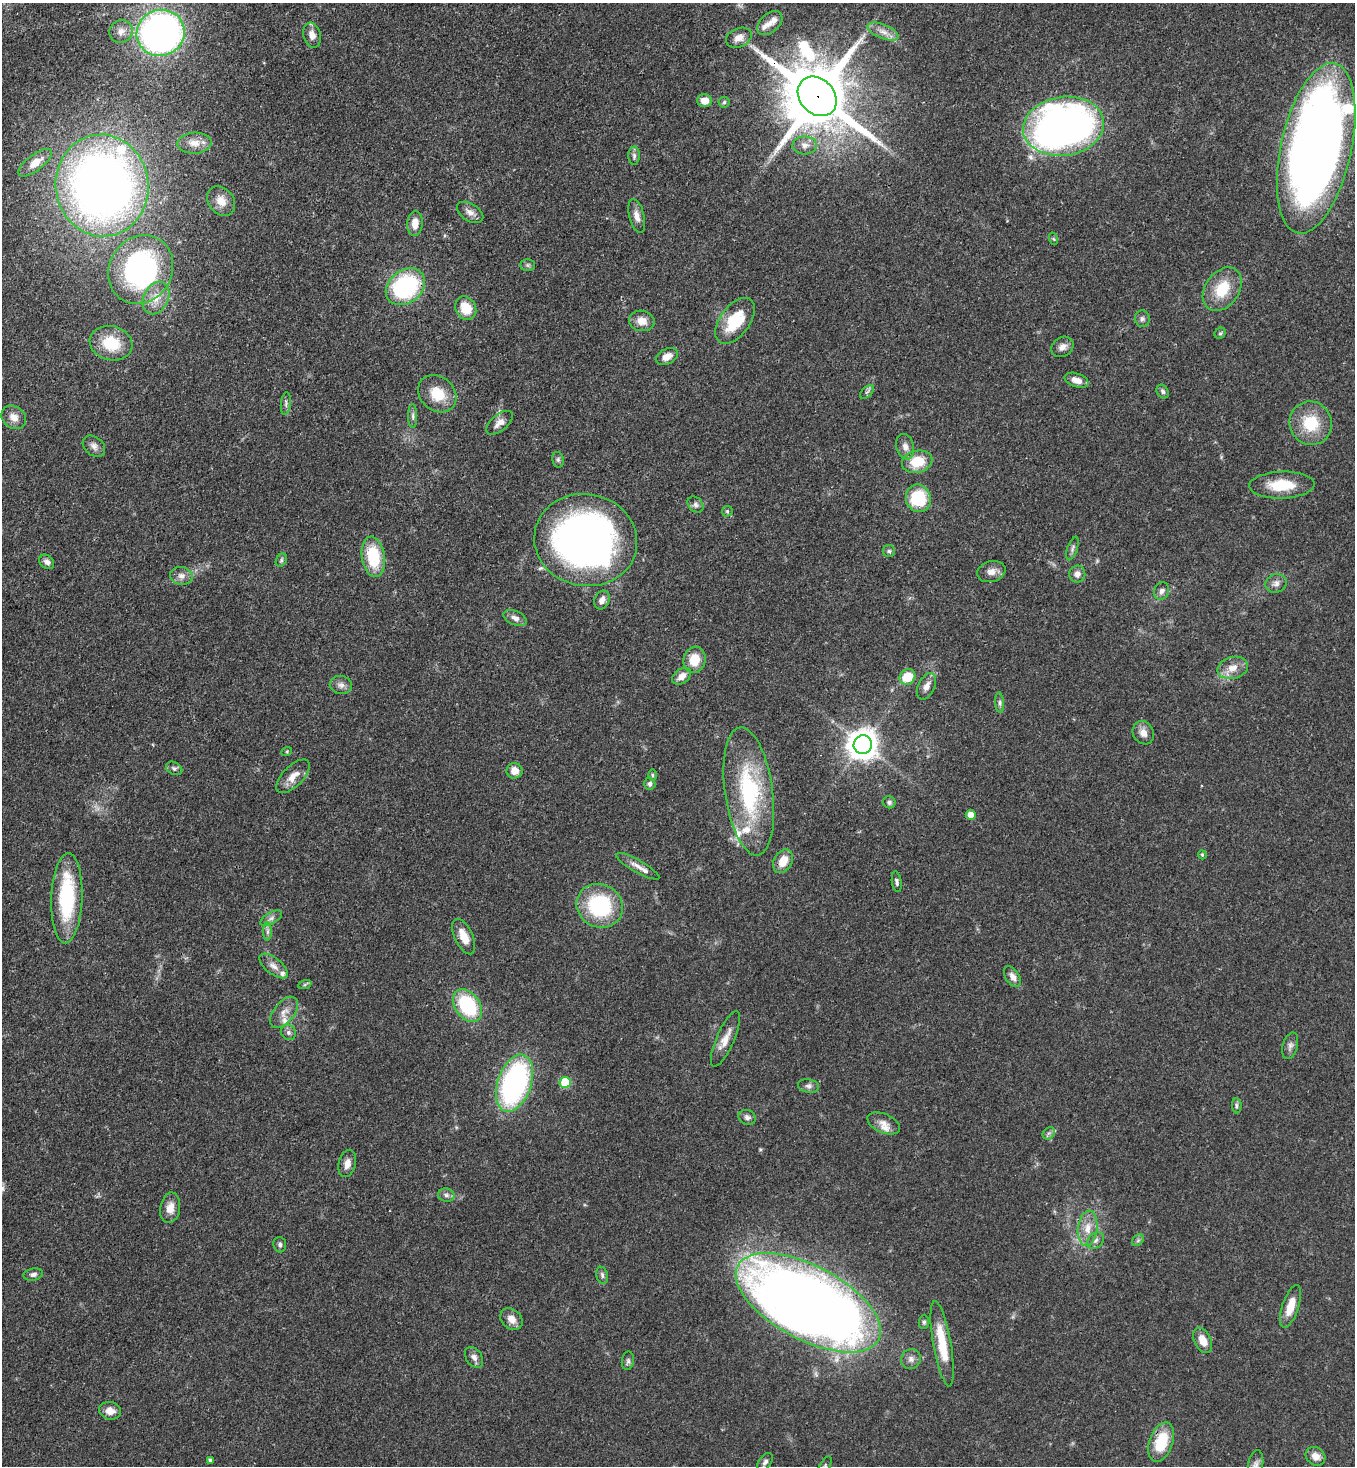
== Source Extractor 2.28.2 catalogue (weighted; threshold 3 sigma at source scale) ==
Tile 11 of 4 x 4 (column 3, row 3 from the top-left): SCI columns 3068-4420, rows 1524-2987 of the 5996 x 5974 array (HDU 1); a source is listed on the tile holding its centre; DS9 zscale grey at full resolution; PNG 1357 x 1468 px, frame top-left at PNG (2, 3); each listed source drawn as its Kron ellipse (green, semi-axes under 4 px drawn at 4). Shown black and unused: <1% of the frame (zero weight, under 3 of 4 exposures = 7% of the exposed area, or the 3 px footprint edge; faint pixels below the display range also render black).
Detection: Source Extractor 2.28.2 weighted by HDU 2 'WHT'; one run over the whole footprint, this tile lists its part. Background 0.0681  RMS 0.0035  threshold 0.0158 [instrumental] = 3 sigma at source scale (4.5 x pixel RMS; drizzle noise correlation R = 1.50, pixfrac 1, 0.05/0.05 arcsec/px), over >= 5 px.
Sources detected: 142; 11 inside a brighter listed object's ellipse — not listed separately; the other 131 listed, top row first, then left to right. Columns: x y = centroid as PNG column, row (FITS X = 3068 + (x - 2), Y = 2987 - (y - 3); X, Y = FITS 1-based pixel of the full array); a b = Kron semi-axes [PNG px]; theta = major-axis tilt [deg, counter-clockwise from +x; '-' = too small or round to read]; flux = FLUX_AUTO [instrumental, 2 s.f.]
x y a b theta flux
770 23 15 9 41 2.4
121 31 12 11 - 2.9
883 32 16 7 -22 2.9
161 33 24 23 - 170
312 35 13 8 -77 3
739 38 13 9 23 3
817 96 22 17 -47 3700
704 101 7 6 - 3.9
724 102 5 5 - 0.66
1063 126 41 29 8 200
194 143 17 10 2 3.8
805 145 12 9 3 2.7
1316 148 87 35 78 410
634 156 9 5 89 1
35 163 20 8 37 4.3
102 185 51 46 -82 260
221 201 16 12 -51 4.4
470 212 14 8 -32 2.3
637 216 17 7 -76 2.7
415 223 12 7 87 3.8
1054 239 6 4 -70 0.44
528 265 7 6 - 0.78
141 269 36 31 59 75
405 287 21 16 38 44
1222 289 24 17 55 11
156 298 17 12 64 5.2
466 308 12 10 -61 7.8
1142 319 8 7 - 1.1
642 321 13 10 -11 3.7
735 321 26 15 53 15
1220 333 6 5 - 0.59
111 343 21 17 -14 12
1062 347 12 9 35 2.3
667 357 12 7 27 3.1
1076 380 12 6 -20 3.1
1163 391 7 5 -58 0.94
867 392 8 5 44 0.84
437 394 21 17 -42 8.8
286 404 11 4 84 1
413 416 12 4 -90 1.1
14 417 13 11 -39 3.4
499 423 16 8 40 2.6
1311 423 22 21 - 13
94 446 12 9 -41 1.9
905 447 13 8 -77 2.3
558 460 8 6 -76 0.86
917 462 15 11 13 9.4
1282 485 33 13 2 12
918 498 14 12 -70 19
695 504 9 7 -46 1.2
727 511 6 5 - 0.53
586 540 52 46 -11 190
1072 548 12 5 70 1
889 551 6 6 - 0.74
373 557 20 11 -81 17
281 560 7 5 62 0.71
47 562 8 6 -44 1.6
991 572 14 10 15 2.7
1077 574 8 8 - 2
181 576 11 9 -11 2.2
1276 583 11 9 17 1.8
1162 591 9 7 64 1.6
602 600 10 7 66 2.2
515 618 12 7 -23 1.9
694 660 13 11 76 7.8
1233 668 15 11 15 4
682 676 10 7 38 2.7
907 677 8 7 - 8.5
341 685 11 9 -10 1.9
927 686 14 8 63 2.5
1000 703 10 4 -86 0.98
1143 733 12 10 -60 2.8
863 745 9 9 - 550
287 751 5 3 - 0.31
174 768 8 6 -27 0.98
514 771 8 7 - 3.2
652 775 6 4 -89 0.47
293 776 21 10 45 4
650 784 6 5 - 1.1
749 791 64 24 -82 40
889 802 6 6 - 1.1
971 815 5 5 - 4
1202 855 4 3 - 0.44
783 861 12 9 61 5.3
638 866 24 6 -30 2.7
897 882 10 5 -82 0.9
67 898 45 15 88 30
600 906 24 21 -30 32
271 918 12 5 30 1.5
268 932 9 4 90 1
464 937 19 9 -65 5.2
273 966 17 8 -39 2.6
1012 977 11 7 -58 2.1
305 984 7 4 20 0.61
467 1006 18 12 -55 27
284 1012 18 10 51 3.4
288 1032 8 7 - 1.1
725 1039 30 9 66 4.4
1290 1046 14 7 75 1.6
565 1082 6 5 - 19
515 1083 29 17 71 81
808 1086 11 6 -9 1.2
1237 1106 7 4 -86 0.8
747 1117 9 7 -22 1.3
884 1123 17 9 -23 2.9
1049 1133 7 5 43 0.93
347 1163 14 8 76 2.6
446 1195 8 6 -12 1.1
170 1208 15 10 80 3.6
1088 1228 18 10 83 4.8
1096 1240 9 7 45 1.5
1138 1240 6 5 - 0.73
280 1245 7 6 - 0.92
33 1274 10 6 12 1.3
602 1275 8 6 -76 1
808 1303 80 37 -28 520
1291 1306 22 8 71 6.1
511 1319 12 9 -45 3.3
924 1322 7 5 89 0.75
1203 1340 13 8 -64 4.4
942 1344 43 9 -80 12
474 1357 11 8 -55 1.8
911 1359 10 9 - 1.8
628 1361 9 6 80 0.97
110 1411 11 9 -13 3
1161 1442 20 11 71 13
1315 1456 10 8 -37 3.1
210 1460 4 4 - 0.84
765 1462 10 6 55 1.2
1256 1465 15 7 80 1.7
825 1466 11 5 62 0.9
Overlapping masked pixels (flux is a lower limit): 3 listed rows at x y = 817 96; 808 1303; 1161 1442
Isophote crosses this tile's border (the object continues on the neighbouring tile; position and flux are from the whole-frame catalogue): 2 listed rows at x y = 1256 1465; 825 1466